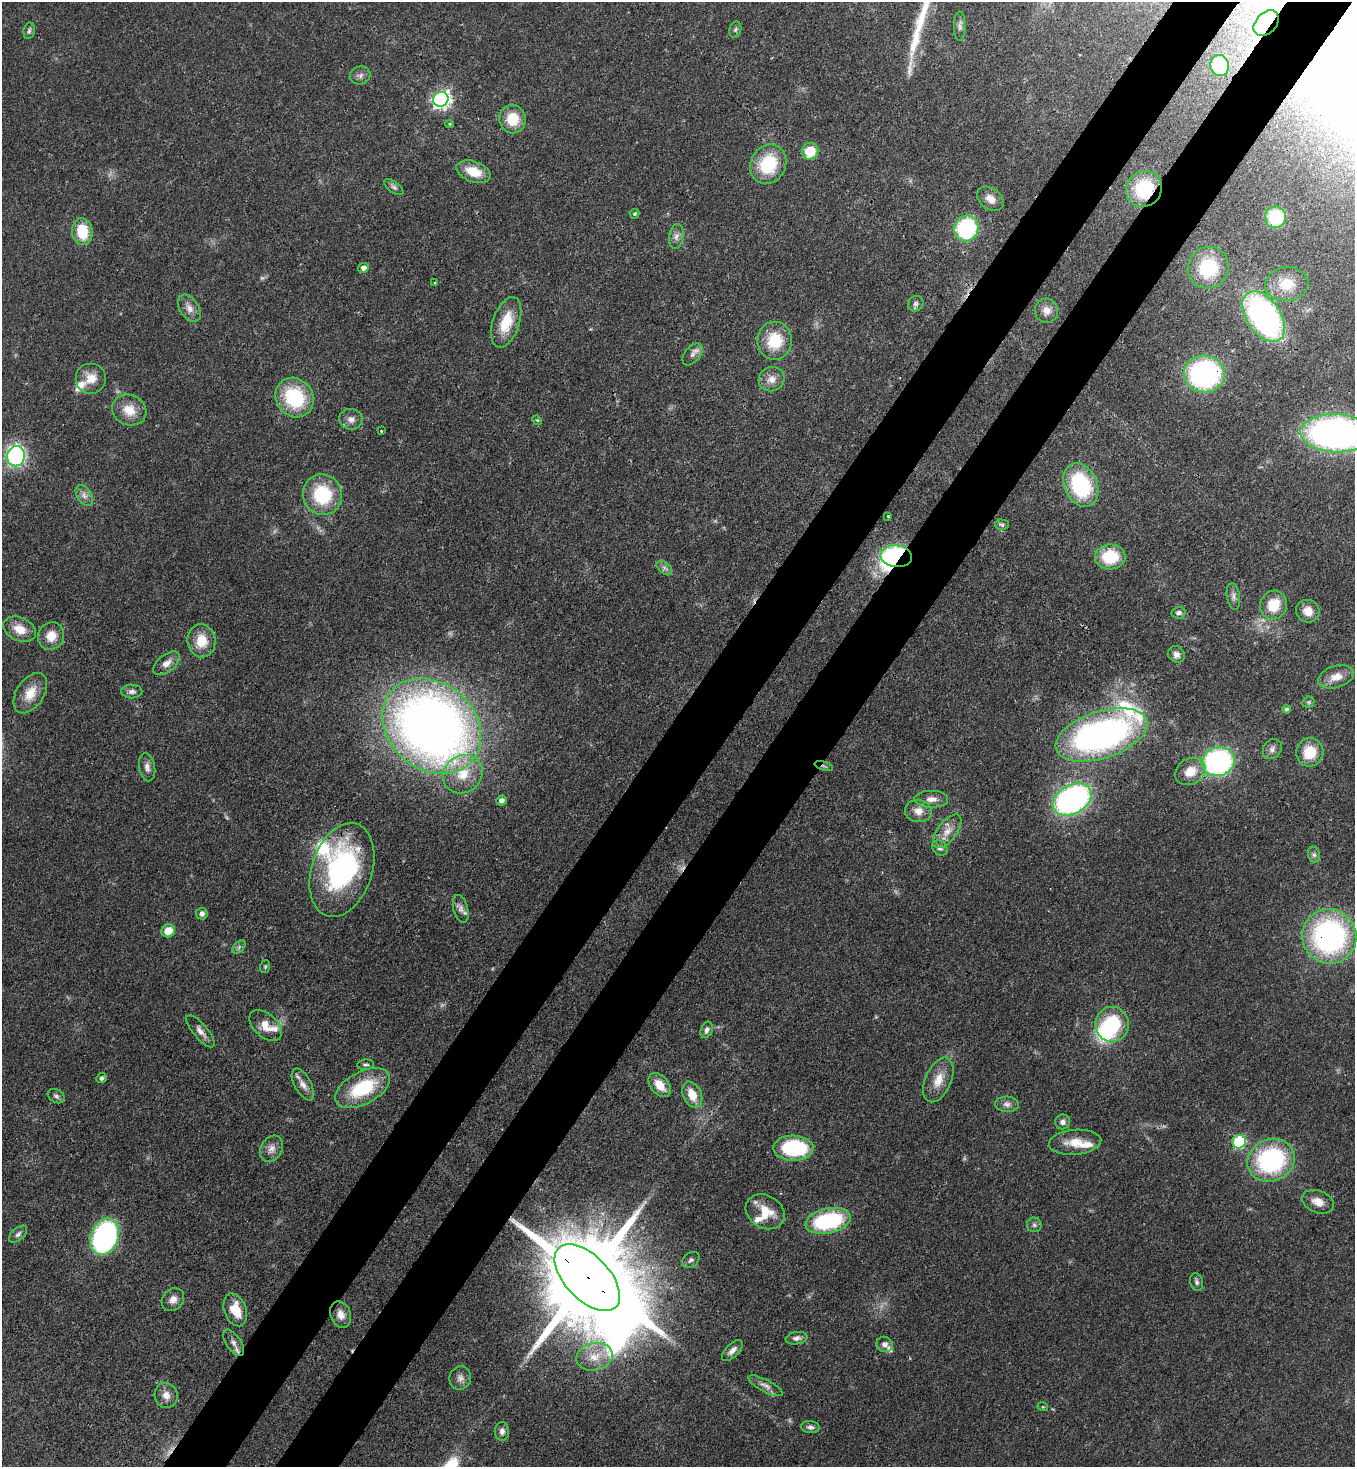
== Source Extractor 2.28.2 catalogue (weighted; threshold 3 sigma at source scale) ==
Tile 10 of 4 x 4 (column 2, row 3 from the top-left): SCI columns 1717-3069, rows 1525-2989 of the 5999 x 5977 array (HDU 1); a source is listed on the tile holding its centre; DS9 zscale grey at full resolution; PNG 1357 x 1469 px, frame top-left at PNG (2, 2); each listed source drawn as its Kron ellipse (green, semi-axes under 4 px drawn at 4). Shown black and unused: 10% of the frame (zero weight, under 3 of 4 exposures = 7% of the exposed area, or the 3 px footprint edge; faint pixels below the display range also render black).
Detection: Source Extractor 2.28.2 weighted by HDU 2 'WHT'; one run over the whole footprint, this tile lists its part. Background 0.0707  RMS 0.004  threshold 0.0179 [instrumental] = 3 sigma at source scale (4.5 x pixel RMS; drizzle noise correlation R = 1.50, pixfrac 1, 0.05/0.05 arcsec/px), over >= 5 px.
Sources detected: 144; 2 too faint to see at this stretch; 3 inside a brighter object's white glare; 3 cosmic-ray / hot-pixel residue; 1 long thin detection or spike segment (spike, bleed or trail) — neither listed nor drawn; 7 inside a brighter listed object's ellipse — not listed separately; the other 128 listed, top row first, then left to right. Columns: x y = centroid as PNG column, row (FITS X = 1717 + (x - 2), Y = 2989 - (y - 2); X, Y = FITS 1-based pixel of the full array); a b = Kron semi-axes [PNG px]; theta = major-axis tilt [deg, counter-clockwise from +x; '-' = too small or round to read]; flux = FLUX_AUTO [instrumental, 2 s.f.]
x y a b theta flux
1266 23 15 10 47 11
960 26 15 6 -89 1.7
735 30 8 6 73 0.96
29 31 8 5 79 1
1219 66 10 9 - 16
360 75 10 9 - 1.7
441 99 8 7 - 140
512 119 14 13 - 9.8
450 124 4 4 - 0.43
810 151 8 8 - 9.9
768 164 20 17 62 20
473 172 17 10 -19 8.7
394 187 11 5 -37 1.2
1144 189 18 17 - 23
990 199 14 10 -38 3.7
634 214 5 5 - 0.72
1276 217 10 10 - 20
966 228 13 12 - 42
82 232 13 10 -82 12
676 236 12 7 83 2.1
363 268 5 4 - 1.8
1208 268 21 20 - 24
435 283 3 3 - 0.58
1287 284 22 17 6 10
916 304 8 7 - 1.2
189 308 15 9 -56 3.1
1046 311 12 11 - 3.4
1264 316 28 17 -56 120
506 322 26 13 71 12
775 341 19 17 -90 15
692 354 13 7 50 2
1204 374 20 18 -4 84
91 379 15 15 - 5.7
771 379 13 12 - 3.9
295 397 20 18 -54 28
129 410 17 15 -26 7.4
351 419 12 10 -12 2.6
537 420 5 4 - 0.48
381 431 3 3 - 0.34
1336 433 35 19 -2 170
16 456 10 9 - 83
1081 485 23 16 -66 35
84 495 11 7 -58 2.1
322 495 20 19 - 22
888 516 3 2 - 0.42
1002 525 7 5 -1 0.86
896 556 16 11 -7 45
1110 557 15 12 2 16
664 568 9 5 -40 1.2
1233 596 13 6 -80 1.7
1274 605 15 13 63 9.5
1308 611 12 11 - 4.4
1178 613 7 5 11 1.5
20 629 17 11 -24 6.5
51 636 14 13 - 5.9
201 641 16 14 -84 8.5
1176 654 9 8 - 1.9
167 663 16 8 38 3.3
1336 677 18 11 17 4.9
132 691 10 7 -1 1.7
30 693 22 13 56 7
1308 702 6 5 - 0.72
1286 709 4 4 - 0.89
432 726 53 43 -40 390
1101 735 48 23 18 140
1272 749 11 8 51 1.8
1310 752 14 13 - 11
1218 762 17 14 16 77
824 766 10 3 -17 0.61
147 767 14 8 -80 2.2
1190 771 16 12 31 6.6
463 774 20 18 38 11
931 799 17 8 -1 3.2
1072 799 21 14 30 110
501 801 5 5 - 2
918 811 13 11 -8 3.9
947 831 20 9 53 4.7
940 848 8 7 - 1.2
1314 855 8 6 -74 1.1
342 870 48 30 72 75
461 909 14 7 -75 2.1
202 914 6 5 - 1.5
168 931 7 6 - 5.9
1329 936 27 27 - 89
239 947 8 5 46 0.91
265 966 6 5 - 0.61
1112 1024 17 17 - 26
266 1025 19 11 -42 5.9
707 1030 8 5 70 1.3
200 1031 20 7 -50 2.7
366 1065 8 5 4 0.92
101 1078 5 5 - 1.1
938 1080 24 13 66 6.6
303 1084 17 8 -61 3.2
660 1085 14 9 -51 6.4
363 1088 30 16 28 24
692 1095 14 9 -65 6.6
56 1096 9 6 -29 1.2
1007 1104 12 7 -3 2
1063 1122 7 7 - 1.6
1075 1142 26 12 5 7.5
1239 1142 7 6 - 38
793 1148 20 12 -1 35
271 1149 14 10 60 3.1
1271 1160 24 21 25 55
1318 1202 17 11 -21 4.2
765 1212 20 16 -31 9.1
828 1221 23 12 12 40
1034 1225 7 7 - 1.1
18 1234 11 6 41 1.3
105 1237 19 13 69 91
691 1260 9 7 39 1.2
587 1278 41 22 -46 10000
1197 1282 9 6 -77 1.1
173 1300 12 10 47 2.8
235 1310 17 11 -70 8.1
341 1315 13 10 -71 3.3
796 1338 11 6 9 1.7
234 1343 15 7 -55 2.4
885 1344 8 7 - 1.9
732 1351 13 6 44 2.1
594 1357 18 14 12 7
460 1378 12 10 73 2.4
766 1386 19 6 -27 2.4
166 1395 12 11 - 3.4
1043 1407 5 3 - 0.38
810 1427 9 6 -7 1.2
502 1431 9 7 90 1.7
Overlapping masked pixels (flux is a lower limit): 7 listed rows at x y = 1266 23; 1144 189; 1204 374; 896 556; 824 766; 1329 936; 587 1278
Isophote crosses this tile's border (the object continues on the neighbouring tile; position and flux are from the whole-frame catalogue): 1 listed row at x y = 1336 433